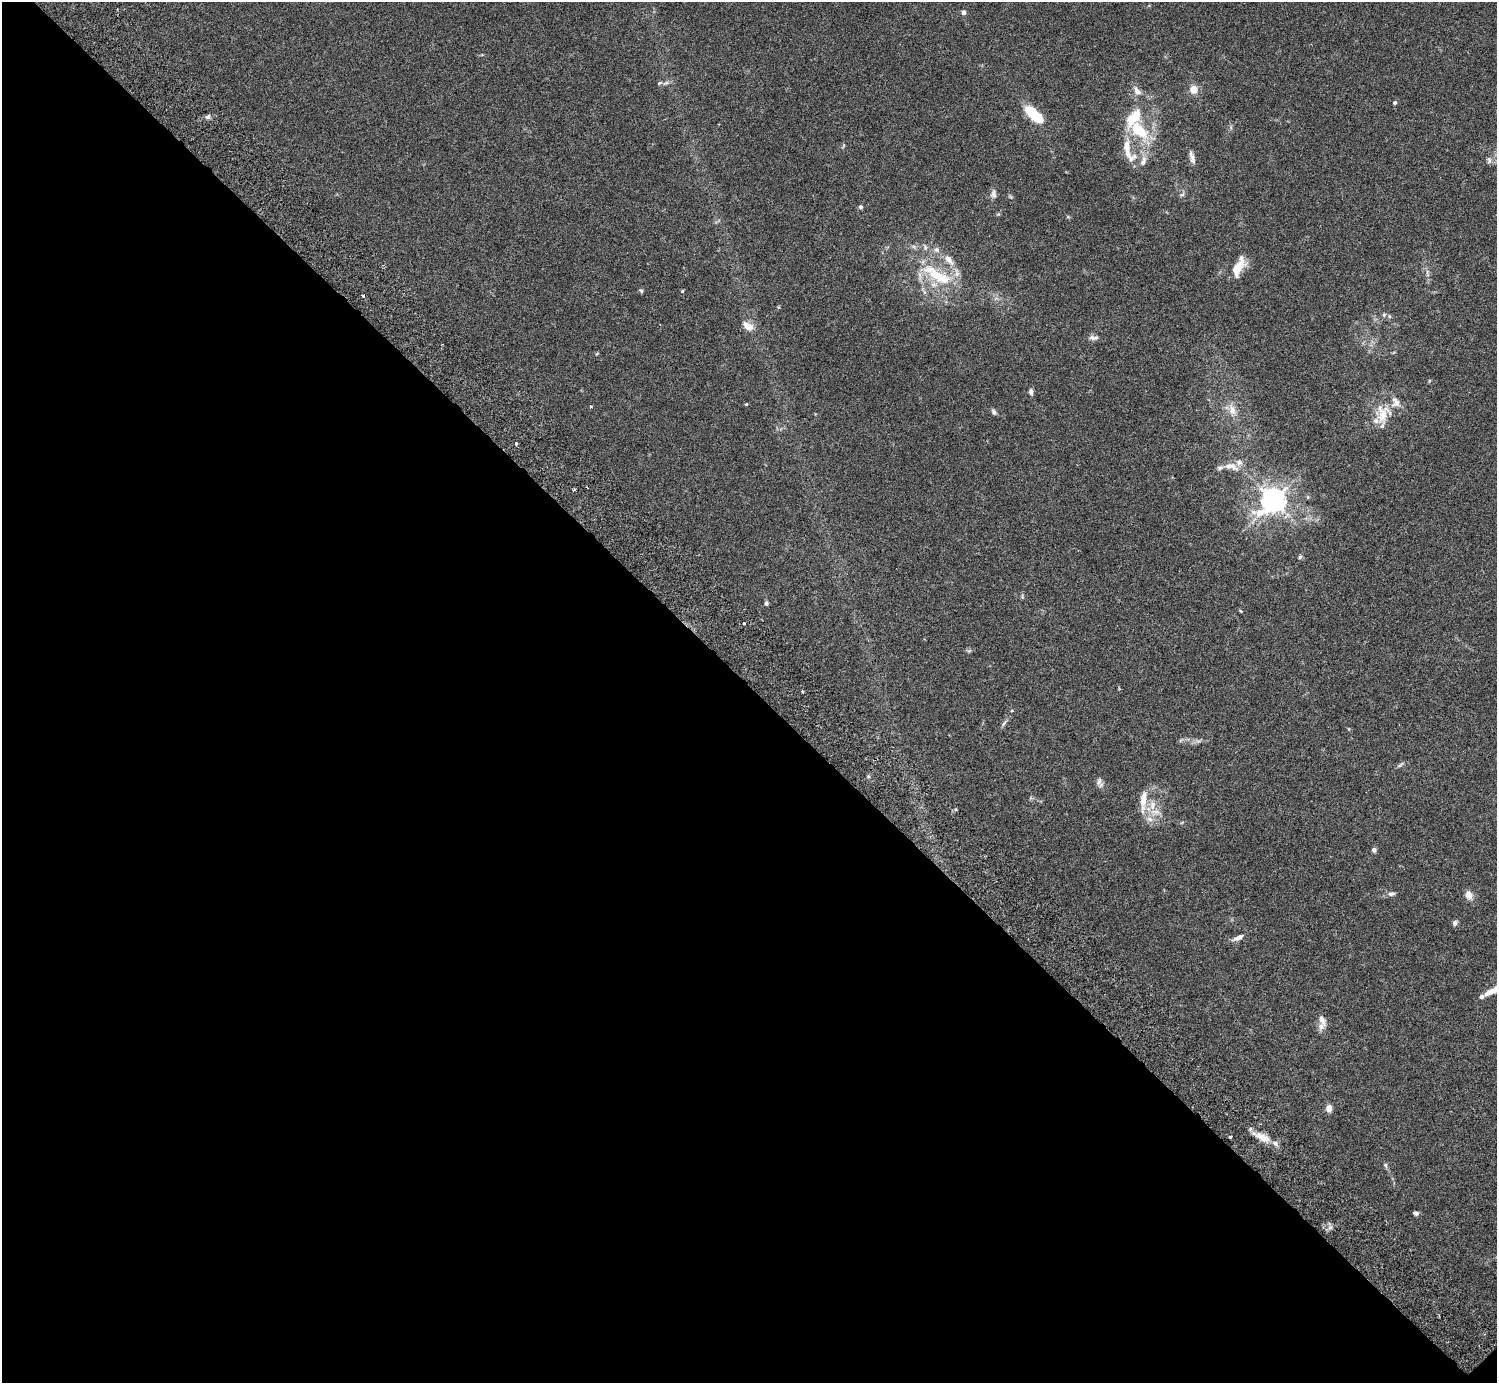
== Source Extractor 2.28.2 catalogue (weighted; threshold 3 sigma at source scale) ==
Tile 14 of 4 x 4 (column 2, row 4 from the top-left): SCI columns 1541-3035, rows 206-1586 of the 6074 x 6074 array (HDU 1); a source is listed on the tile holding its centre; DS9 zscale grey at full resolution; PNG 1499 x 1385 px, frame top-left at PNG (2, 2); no overlay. Shown black and unused: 50% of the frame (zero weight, under 3 of 6 exposures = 3% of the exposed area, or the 3 px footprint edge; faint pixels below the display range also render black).
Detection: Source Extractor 2.28.2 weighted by HDU 2 'WHT'; one run over the whole footprint, this tile lists its part. Background 0.0198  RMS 0.002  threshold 0.00834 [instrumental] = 3 sigma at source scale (4.09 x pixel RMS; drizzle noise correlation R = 1.36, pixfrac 0.8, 0.05/0.05 arcsec/px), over >= 5 px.
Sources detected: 73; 1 inside a brighter object's white glare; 1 cosmic-ray / hot-pixel residue — not listed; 12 inside a brighter listed object's ellipse — not listed separately; the other 59 listed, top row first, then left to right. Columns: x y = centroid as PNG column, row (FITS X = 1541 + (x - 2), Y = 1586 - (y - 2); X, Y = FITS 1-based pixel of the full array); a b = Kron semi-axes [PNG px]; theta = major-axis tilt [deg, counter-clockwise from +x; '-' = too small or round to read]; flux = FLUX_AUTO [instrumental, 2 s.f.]
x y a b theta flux
964 12 6 5 - 0.59
666 83 10 4 23 0.55
1193 90 9 8 - 1.7
1137 91 12 8 -43 1.1
1395 103 5 4 - 0.24
1032 113 17 9 -47 6.6
208 117 7 6 - 0.53
1139 130 22 11 -41 7.8
1127 148 32 9 -81 3
1192 157 16 6 -72 0.93
1489 160 9 6 -90 0.53
1143 161 16 7 74 1.3
993 194 11 8 -86 0.72
1182 195 6 4 2 0.31
860 207 5 4 - 0.46
925 247 9 5 -70 0.49
949 260 18 8 -51 1.8
1238 267 27 10 67 3.1
939 276 43 14 -27 8.6
641 291 6 4 -62 0.29
682 291 4 4 - 0.2
1384 315 6 5 - 0.32
748 326 13 8 -37 1.9
1091 337 8 7 - 0.58
597 353 5 3 - 0.18
1031 392 7 5 -81 0.61
1396 402 14 12 -61 1.7
746 404 4 3 - 0.19
591 407 4 3 - 0.19
1232 410 16 9 -71 1.8
994 412 8 5 -61 0.42
1382 414 28 15 -85 3.9
516 444 4 3 - 0.2
1231 466 21 9 -11 2
574 489 3 2 - 0.31
1273 500 9 7 45 180
1300 557 6 4 47 0.31
1022 597 6 4 80 0.27
766 603 6 5 - 0.39
744 623 3 3 - 0.51
802 692 3 2 - 0.27
1004 723 11 3 60 0.46
1400 765 9 4 35 0.37
1099 782 13 7 -70 0.76
1143 800 28 8 84 3
1152 805 14 8 82 1.9
1374 850 5 5 - 0.57
1391 894 11 6 10 0.58
1469 895 11 8 -74 1.3
1455 923 7 6 - 0.48
1238 938 15 6 25 1
1490 992 16 7 31 1.5
1322 1020 17 7 -69 1.1
1329 1108 7 6 - 1.3
1230 1137 3 3 - 0.29
1262 1137 25 9 -26 2.5
1385 1165 7 5 -62 0.35
1416 1213 6 4 -13 0.49
1330 1228 7 4 20 0.43